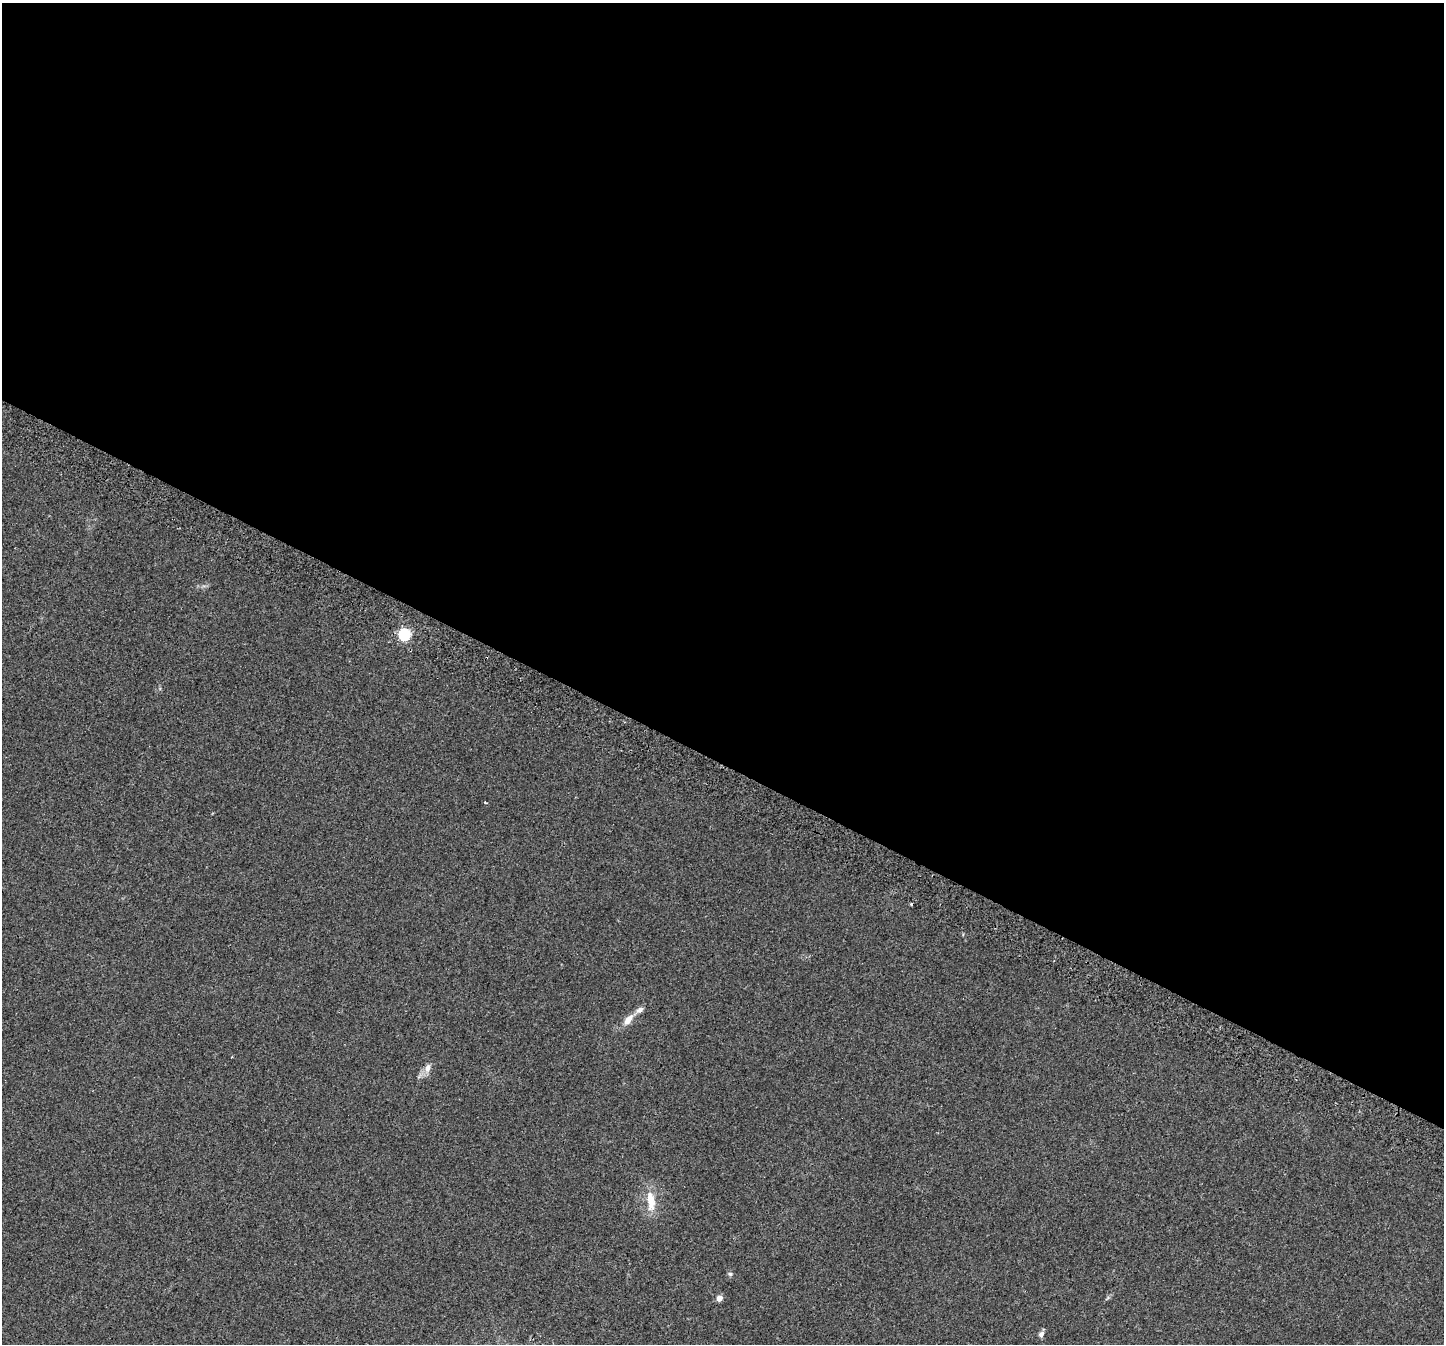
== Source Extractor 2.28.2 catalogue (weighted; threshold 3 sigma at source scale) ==
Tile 3 of 4 x 4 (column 3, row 1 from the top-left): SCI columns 2950-4391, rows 4369-5710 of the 5890 x 5987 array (HDU 1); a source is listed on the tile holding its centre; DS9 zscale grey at full resolution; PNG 1446 x 1346 px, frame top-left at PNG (2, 3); no overlay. Shown black and unused: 57% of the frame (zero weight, under 2 of 3 exposures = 4% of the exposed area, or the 3 px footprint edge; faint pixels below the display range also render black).
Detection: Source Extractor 2.28.2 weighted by HDU 2 'WHT'; one run over the whole footprint, this tile lists its part. Background 0.0629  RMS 0.0063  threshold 0.0284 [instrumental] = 3 sigma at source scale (4.5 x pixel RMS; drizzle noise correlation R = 1.50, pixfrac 1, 0.0396/0.0396 arcsec/px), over >= 5 px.
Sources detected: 11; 1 cosmic-ray / hot-pixel residue — not listed; the other 10 listed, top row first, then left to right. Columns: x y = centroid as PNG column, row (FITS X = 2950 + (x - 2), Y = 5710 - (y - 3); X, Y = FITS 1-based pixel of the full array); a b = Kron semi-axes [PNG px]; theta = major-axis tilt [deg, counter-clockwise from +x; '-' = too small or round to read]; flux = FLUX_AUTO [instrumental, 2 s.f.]
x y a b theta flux
404 634 6 5 - 76
485 802 4 3 - 0.75
911 904 3 3 - 4
640 1010 11 7 35 2.6
628 1020 15 7 51 5.4
427 1068 11 7 80 3.5
651 1201 28 10 -84 11
730 1274 6 5 - 1
719 1298 5 4 - 5.8
1041 1334 8 6 59 1.9